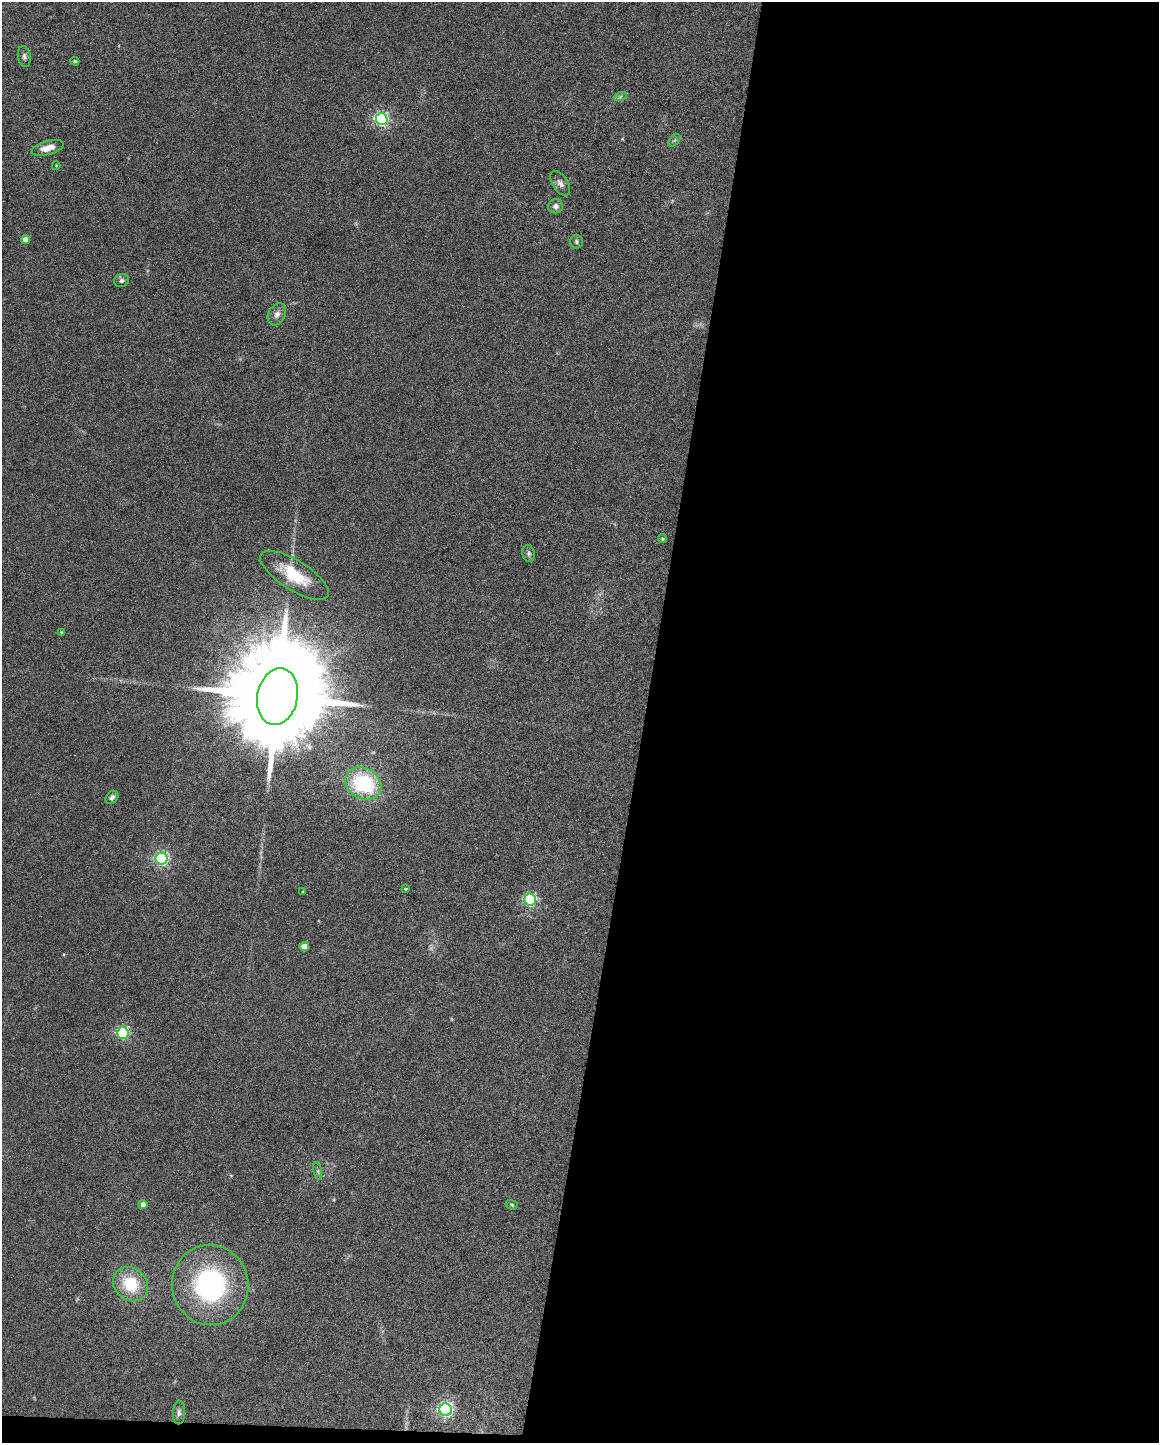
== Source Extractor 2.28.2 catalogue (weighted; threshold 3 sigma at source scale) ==
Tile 12 of 4 x 3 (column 4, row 3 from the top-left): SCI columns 3473-4629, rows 220-1660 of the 4630 x 4648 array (HDU 1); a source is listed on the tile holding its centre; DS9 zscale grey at full resolution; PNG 1161 x 1445 px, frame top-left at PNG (2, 2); each listed source drawn as its Kron ellipse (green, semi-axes under 4 px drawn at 4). Shown black and unused: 45% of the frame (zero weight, under 4 of 8 exposures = <1% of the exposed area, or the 3 px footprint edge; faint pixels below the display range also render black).
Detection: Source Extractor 2.28.2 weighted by HDU 2 'WHT'; one run over the whole footprint, this tile lists its part. Background 0.0773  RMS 0.005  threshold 0.0206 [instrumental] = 3 sigma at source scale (4.09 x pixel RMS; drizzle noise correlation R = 1.36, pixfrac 0.8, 0.05/0.05 arcsec/px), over >= 5 px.
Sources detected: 33; all 33 listed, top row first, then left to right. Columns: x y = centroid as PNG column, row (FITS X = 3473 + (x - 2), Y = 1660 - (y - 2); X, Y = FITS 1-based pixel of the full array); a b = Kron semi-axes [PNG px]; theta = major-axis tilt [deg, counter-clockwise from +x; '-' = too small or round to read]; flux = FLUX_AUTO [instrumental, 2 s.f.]
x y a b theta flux
24 56 10 6 -78 1.3
75 61 4 3 - 0.47
620 97 7 4 19 0.91
382 119 6 6 - 100
674 140 7 4 45 0.83
48 148 16 7 16 4.6
56 166 4 4 - 0.41
560 183 14 7 -57 2.5
556 206 7 7 - 1.7
25 240 4 4 - 4.2
576 242 7 6 - 0.98
121 281 7 6 - 1.3
277 314 12 8 61 2.4
663 539 4 4 - 0.63
529 553 8 6 -75 1.2
295 575 39 14 -32 18
62 633 4 4 - 0.7
277 697 28 20 78 16000
363 784 19 15 -30 40
112 797 7 5 45 1.3
162 859 6 6 - 100
406 889 3 3 - 0.56
303 891 4 3 - 0.32
530 900 6 6 - 75
304 946 4 4 - 6.6
123 1033 6 5 - 61
318 1171 9 3 -78 0.87
143 1205 4 4 - 2.8
512 1205 6 4 -18 0.62
131 1284 18 16 -42 19
210 1285 40 38 -81 74
446 1410 6 6 - 120
179 1413 12 6 86 1.6